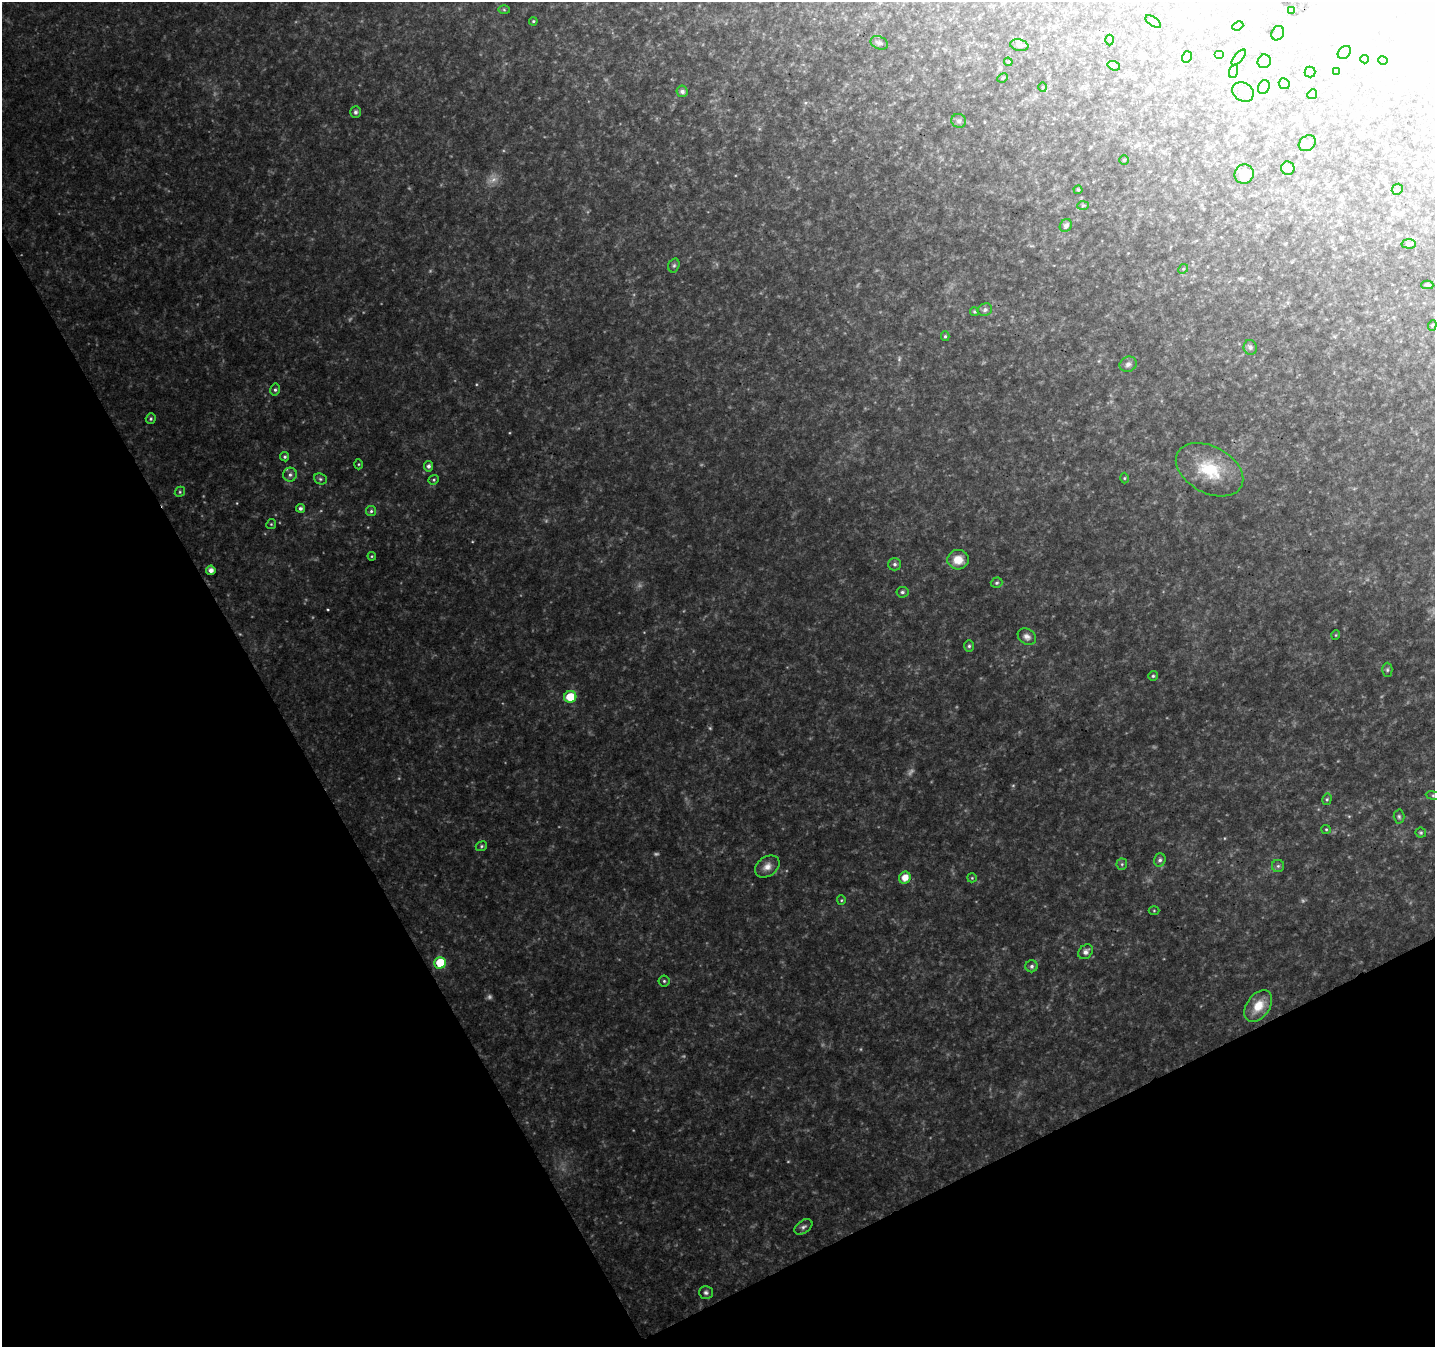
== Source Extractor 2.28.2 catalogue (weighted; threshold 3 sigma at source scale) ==
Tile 14 of 4 x 4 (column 2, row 4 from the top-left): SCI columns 1486-2918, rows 133-1477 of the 5841 x 5701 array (HDU 1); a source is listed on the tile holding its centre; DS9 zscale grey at full resolution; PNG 1437 x 1349 px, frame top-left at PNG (2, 2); each listed source drawn as its Kron ellipse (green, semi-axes under 4 px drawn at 4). Shown black and unused: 27% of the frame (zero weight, under 3 of 4 exposures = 5% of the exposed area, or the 3 px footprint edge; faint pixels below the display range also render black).
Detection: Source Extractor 2.28.2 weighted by HDU 2 'WHT'; one run over the whole footprint, this tile lists its part. Background 0.0702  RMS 0.0066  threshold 0.0298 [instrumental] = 3 sigma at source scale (4.5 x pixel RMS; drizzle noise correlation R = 1.50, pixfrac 1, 0.0396/0.0396 arcsec/px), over >= 5 px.
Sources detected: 118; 13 too faint to see at this stretch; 10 inside a brighter object's white glare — neither listed nor drawn; the other 95 listed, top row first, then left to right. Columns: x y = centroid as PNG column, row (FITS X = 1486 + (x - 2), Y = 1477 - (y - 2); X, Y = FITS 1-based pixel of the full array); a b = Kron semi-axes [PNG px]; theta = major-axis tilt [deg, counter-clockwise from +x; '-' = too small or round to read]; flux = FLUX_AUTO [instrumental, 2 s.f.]
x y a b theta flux
504 10 6 4 -2 0.75
1292 10 3 3 - 0.76
533 21 4 3 - 0.67
1153 21 9 4 -36 1.4
1238 26 6 4 23 0.84
1278 33 7 6 - 3.4
1109 40 5 3 - 0.65
879 43 9 6 -23 2.6
1019 45 9 6 -11 2.1
1344 52 7 5 42 4.3
1220 54 5 4 - 0.84
1187 57 6 5 - 5.6
1239 58 9 4 50 1.7
1365 59 4 4 - 0.61
1383 60 5 4 - 0.9
1264 61 7 6 - 4.3
1008 62 4 4 - 0.75
1114 66 6 4 -17 1.1
1234 71 7 4 70 1.3
1336 71 3 3 - 0.92
1310 72 5 5 - 1.1
1003 78 5 4 - 0.89
1284 84 6 5 - 1.2
1043 87 5 3 - 0.59
1264 87 7 5 70 4.6
682 91 6 5 - 2.7
1243 92 11 9 -34 5
1312 94 5 4 - 0.92
355 112 6 5 - 1.6
959 121 7 6 - 1.9
1307 143 9 7 38 2.9
1124 160 5 4 - 0.7
1288 168 7 6 - 3
1244 174 10 9 - 13
1397 189 6 5 - 0.9
1078 190 4 4 - 0.78
1083 206 6 4 3 0.81
1066 225 7 5 54 2.7
1409 244 7 4 -3 1.2
674 265 7 5 73 1.3
1183 269 5 4 - 0.99
1427 285 6 4 0 1.4
985 310 7 6 - 2.1
974 312 4 4 - 0.97
1432 325 5 4 - 0.88
945 336 5 4 - 1
1250 347 7 6 - 1.7
1128 364 9 7 25 2.6
275 390 6 5 - 1.5
151 419 5 5 - 1.2
285 457 5 4 - 1.2
359 464 5 3 - 0.78
429 466 5 4 - 2.3
1210 470 36 23 -28 31
290 475 7 7 - 2
1124 478 5 3 - 0.68
320 479 7 5 -23 1.3
434 480 5 4 - 0.99
180 492 5 4 - 0.95
300 508 4 4 - 1.8
371 511 5 5 - 1.3
271 524 5 4 - 0.86
372 556 4 4 - 0.68
958 560 10 9 - 9.6
895 564 6 6 - 1.8
211 570 4 4 - 3.5
997 583 6 5 - 1.2
902 592 6 5 - 1.6
1336 635 5 3 - 0.52
1027 637 10 7 -32 3
969 646 6 5 - 1.3
1387 670 7 5 -90 1.2
1153 676 5 4 - 1.1
570 697 6 6 - 18
1433 796 7 4 -9 1.1
1327 799 6 4 75 1.1
1399 817 7 5 -87 1.3
1326 829 5 4 - 0.82
1421 833 5 5 - 1
481 846 6 4 22 1.1
1160 860 7 5 71 1.8
1122 864 5 5 - 1.1
1278 866 6 6 - 1.5
767 867 13 9 36 5.2
905 878 6 5 - 7.4
972 878 5 4 - 0.79
841 900 5 4 - 0.74
1154 911 5 3 - 0.71
1086 952 8 6 47 3.5
440 963 6 5 - 23
1032 966 6 6 - 1.8
664 981 5 5 - 1.1
1258 1006 18 11 55 13
803 1227 10 6 36 2.1
706 1292 7 6 - 1.9
Isophote crosses this tile's border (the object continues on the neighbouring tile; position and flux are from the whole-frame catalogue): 1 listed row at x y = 1433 796